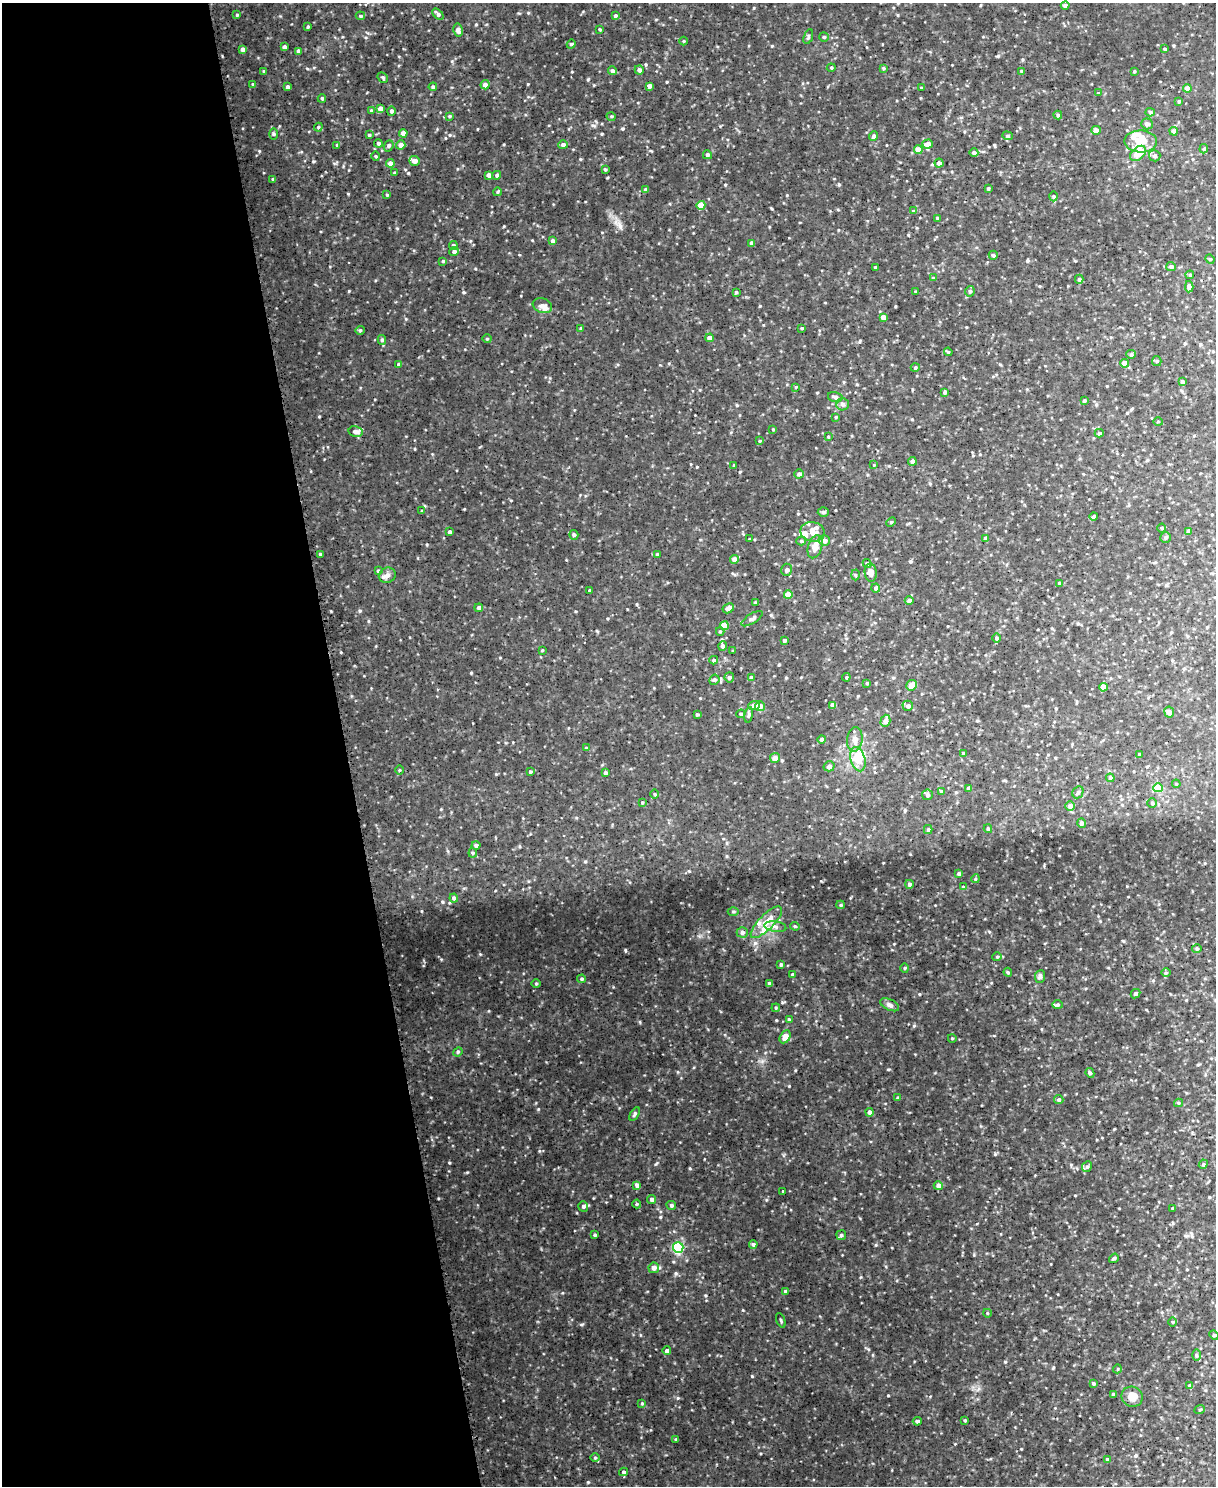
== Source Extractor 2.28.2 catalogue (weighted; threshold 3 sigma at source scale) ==
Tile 5 of 4 x 3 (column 1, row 2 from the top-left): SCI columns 1-1214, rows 1622-3105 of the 4862 x 4845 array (HDU 1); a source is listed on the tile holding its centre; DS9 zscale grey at full resolution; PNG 1218 x 1488 px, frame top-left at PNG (2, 3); each listed source drawn as its Kron ellipse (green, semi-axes under 4 px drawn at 4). Shown black and unused: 28% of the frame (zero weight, under 3 of 5 exposures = <1% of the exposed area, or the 3 px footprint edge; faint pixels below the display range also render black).
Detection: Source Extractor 2.28.2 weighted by HDU 2 'WHT'; one run over the whole footprint, this tile lists its part. Background 0.0819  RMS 0.015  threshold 0.0694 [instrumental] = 3 sigma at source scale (4.5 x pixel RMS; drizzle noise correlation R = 1.50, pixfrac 1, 0.05/0.05 arcsec/px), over >= 5 px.
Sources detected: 289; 1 inside a brighter object's white glare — neither listed nor drawn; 5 inside a brighter listed object's ellipse — not listed separately; the other 283 listed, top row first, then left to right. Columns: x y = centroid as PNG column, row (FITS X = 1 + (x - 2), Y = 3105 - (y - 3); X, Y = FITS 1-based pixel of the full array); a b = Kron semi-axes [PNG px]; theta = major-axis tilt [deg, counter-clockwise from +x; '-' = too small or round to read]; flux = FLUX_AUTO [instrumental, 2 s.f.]
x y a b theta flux
1065 6 4 4 - 6.4
438 14 6 4 -45 3.5
237 15 4 4 - 1.8
360 16 5 4 - 1.9
615 16 4 4 - 2.5
308 26 3 3 - 1.5
600 29 3 2 - 1.4
458 30 6 4 -77 5.1
808 36 8 3 70 2
824 37 5 4 - 2.1
683 41 4 3 - 1.4
571 44 4 3 - 1.6
284 47 4 3 - 4.2
243 49 4 4 - 5
1165 49 3 3 - 1.8
299 51 4 3 - 4.8
831 68 4 4 - 1.7
883 68 3 3 - 1.9
639 70 4 4 - 4.6
264 71 3 3 - 1.4
612 71 4 4 - 3.8
1021 71 4 4 - 1.9
1134 71 3 3 - 1.5
383 77 6 4 -46 2.2
253 84 4 3 - 1.4
485 85 4 4 - 6
649 86 4 4 - 5.7
288 87 4 4 - 3
433 87 4 4 - 2.4
921 88 3 3 - 1.3
1187 88 4 4 - 13
1098 93 4 3 - 1.3
322 98 4 3 - 1.9
1179 101 4 4 - 1.6
380 109 4 4 - 10
371 110 4 3 - 1.3
391 111 4 4 - 3.5
1150 112 4 4 - 2.2
1058 115 4 4 - 2.3
449 116 4 3 - 1.6
611 116 5 3 - 1.3
1147 124 5 5 - 5
318 127 4 4 - 1.7
1096 130 4 4 - 5.3
1174 131 4 4 - 5.8
403 133 4 4 - 9.6
274 134 6 4 -89 1.7
369 135 3 3 - 1.8
874 136 5 4 - 3.2
1007 136 5 4 - 2
1141 141 16 11 -2 22
378 143 4 4 - 2.6
928 144 5 4 - 9.4
337 145 4 3 - 1.4
401 145 4 4 - 7.3
563 145 4 4 - 4.3
389 146 6 4 68 2.2
1204 149 5 4 - 1.9
918 150 4 4 - 12
974 153 4 4 - 3.9
1138 153 9 6 41 25
707 155 4 4 - 3.6
376 156 4 3 - 1.3
1155 156 6 5 - 3.4
415 161 5 5 - 8.4
390 163 4 4 - 9.2
939 163 4 4 - 5.4
605 169 4 3 - 1.6
395 173 4 3 - 1.8
489 175 4 4 - 6.4
497 175 4 4 - 2.5
273 179 4 3 - 1.3
988 188 4 3 - 1.8
646 190 4 4 - 3.7
497 192 4 3 - 1.4
387 195 3 3 - 1.4
1054 196 5 3 - 1.6
701 205 4 4 - 18
913 211 4 4 - 1.1
937 218 3 3 - 1.6
553 241 4 4 - 3.8
751 243 4 3 - 4.7
453 245 4 4 - 2.5
454 252 5 4 - 4
993 255 4 4 - 2.3
1210 259 5 4 - 1.8
443 261 3 3 - 1.4
875 267 3 3 - 1.6
1171 267 5 4 - 4.1
1190 275 4 4 - 1.6
933 278 4 4 - 1.8
1079 279 4 4 - 2.2
1189 287 6 4 86 8.3
970 291 5 5 - 3
736 292 4 3 - 1.5
916 292 3 3 - 1.5
542 306 10 7 -19 6.3
883 317 4 4 - 8.9
581 328 4 2 - 1.2
802 328 3 3 - 1.3
360 330 4 4 - 1.7
709 338 4 4 - 6.4
487 339 4 4 - 1.7
382 340 5 4 - 2.4
948 352 4 3 - 1.6
1131 354 5 4 - 2.2
1157 361 5 4 - 1.8
1124 363 4 4 - 9.7
399 364 3 3 - 3
915 368 4 3 - 1.4
1182 382 4 4 - 3.9
796 387 4 4 - 1.3
945 392 3 3 - 3.2
835 397 7 5 -16 4.3
1084 400 3 3 - 1.9
842 404 6 6 - 4.4
836 417 3 3 - 1.4
1158 422 4 3 - 1.1
773 429 4 2 - 1
356 432 7 5 -13 4.4
1099 433 4 4 - 2.6
828 436 4 2 - 1.2
760 441 4 4 - 1.4
912 461 4 3 - 5.2
874 465 3 3 - 0.98
734 466 4 3 - 2.1
799 474 5 4 - 3.5
422 511 4 3 - 1.7
823 512 5 4 - 2.5
1094 516 4 4 - 2.5
891 522 5 3 - 1.7
1162 528 4 4 - 1.7
1189 531 4 3 - 5
450 532 4 3 - 3.4
813 532 12 9 -12 13
574 535 5 4 - 2.5
1165 538 5 5 - 2.5
749 539 3 2 - 1.1
986 539 4 3 - 4.1
801 541 5 4 - 2.1
824 541 5 5 - 6.5
815 547 12 7 73 14
320 554 3 3 - 1.7
657 555 4 4 - 3.3
735 559 4 4 - 8.4
867 564 4 3 - 2
786 570 6 5 - 3.3
378 571 4 4 - 1.8
871 573 9 6 -86 8.2
387 575 8 7 - 6.5
855 575 5 3 - 1.7
1059 583 4 3 - 1.5
876 588 4 4 - 3.1
589 591 3 3 - 2.2
788 595 4 4 - 17
909 601 4 4 - 5.2
755 603 4 3 - 2.2
479 608 4 4 - 3.4
728 608 6 4 29 5.4
752 619 12 5 32 3.9
724 626 4 4 - 15
720 631 4 4 - 1.6
997 638 4 4 - 2.8
784 640 3 3 - 3.1
723 646 5 4 - 3.9
542 650 3 2 - 1.2
733 651 3 2 - 1.6
714 660 4 4 - 2.2
729 677 5 4 - 2.6
846 677 4 4 - 1.6
751 678 4 4 - 3
714 680 5 5 - 3.5
867 683 4 3 - 1.5
911 685 5 5 - 12
1103 687 4 4 - 12
754 705 6 4 2 6.4
833 705 4 4 - 10
760 706 5 5 - 7.7
908 706 5 5 - 4.5
1169 712 5 5 - 5.2
741 714 4 3 - 1.7
697 715 4 4 - 1.9
749 715 8 4 81 2.4
885 721 6 4 71 7.6
822 739 4 4 - 3
855 740 12 7 83 9.1
586 748 4 3 - 2.1
963 753 3 3 - 2.2
1139 754 4 3 - 1.4
775 758 5 5 - 8.5
858 759 12 7 -75 23
829 766 5 5 - 4.4
399 770 4 3 - 1.4
530 772 3 3 - 2.1
605 773 3 3 - 2.9
1110 778 4 4 - 2.8
1176 784 4 3 - 1.3
969 788 4 4 - 3.4
1158 788 5 4 - 33
941 792 4 4 - 2.6
1078 792 6 5 - 3.1
655 794 5 3 - 1.3
927 795 5 5 - 3.7
642 803 3 3 - 1.5
1152 803 5 4 - 2.3
1070 806 5 5 - 7.2
1082 823 5 4 - 4.5
988 829 4 3 - 2.3
928 830 4 4 - 2.1
476 845 4 4 - 3.2
473 853 4 4 - 1.8
959 874 3 3 - 2.8
975 879 4 3 - 1.4
909 884 4 4 - 3.2
963 887 4 4 - 2.1
454 898 4 4 - 3.1
841 905 4 4 - 1.8
733 911 5 3 - 1.8
766 922 21 7 46 19
795 926 4 4 - 1.7
775 927 11 5 -8 4.9
742 932 5 5 - 4.7
1197 948 5 3 - 1.6
997 957 4 4 - 1.9
781 964 4 3 - 2.2
905 968 4 4 - 1.8
1008 972 4 4 - 1.9
1166 973 4 3 - 1.4
792 974 4 3 - 1.5
1040 976 6 5 - 3.5
582 979 4 3 - 2.4
769 983 4 4 - 1.7
536 984 5 3 - 1.4
1135 994 5 4 - 3.2
890 1005 10 5 -25 4.5
1057 1005 5 4 - 2.4
776 1008 4 3 - 1.5
789 1020 4 3 - 2.7
785 1037 7 5 60 11
952 1038 4 3 - 1.1
458 1052 5 4 - 1.9
1090 1073 5 4 - 2.4
898 1098 3 3 - 3.4
1059 1100 5 4 - 2.6
1179 1103 4 4 - 1.6
870 1112 4 4 - 5.4
635 1114 7 4 57 2.3
1203 1164 5 4 - 1.8
1087 1167 5 4 - 2.7
637 1185 4 4 - 4.8
938 1186 4 4 - 6.8
783 1191 3 2 - 1.1
652 1199 4 4 - 4.1
637 1204 4 4 - 1.8
671 1205 5 4 - 2.5
583 1206 5 5 - 2.8
1172 1208 3 3 - 1.2
595 1235 4 3 - 1.9
841 1235 5 5 - 2.6
753 1244 4 4 - 2.4
678 1248 5 5 - 140
1114 1258 5 3 - 2.1
654 1268 5 5 - 7.8
786 1291 4 4 - 3.1
987 1313 4 3 - 1.2
781 1320 8 2 -69 1.5
1172 1322 4 3 - 1.5
1214 1335 5 4 - 1.8
667 1351 4 4 - 4.2
1196 1355 5 4 - 1.8
1117 1369 4 3 - 1.2
1093 1384 3 3 - 1.8
1190 1385 4 3 - 4.2
1113 1394 3 3 - 2.2
1132 1397 11 10 - 14
642 1403 4 4 - 1.6
1200 1409 5 3 - 1.3
965 1420 3 3 - 1.8
917 1421 4 4 - 2.2
676 1439 4 3 - 2
595 1458 5 3 - 1.6
1107 1459 4 3 - 1.3
623 1472 4 3 - 2.4
Unlisted compact peaks at least as high as the median listed source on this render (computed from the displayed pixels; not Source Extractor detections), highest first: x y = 538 1109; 480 954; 678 1398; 582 1324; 789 1086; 421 911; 656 1164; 676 1273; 349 291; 467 1172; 888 1395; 319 417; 449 1162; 259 151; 743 1310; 588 79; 471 673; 919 994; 1005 1362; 450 135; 888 1069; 995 1154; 539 1151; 821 881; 360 611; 313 161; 667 82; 876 1245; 620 226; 452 61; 528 84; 602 134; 690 1169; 406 319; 772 46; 341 652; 504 226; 839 184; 562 1293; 408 173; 607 178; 580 159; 623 129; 442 902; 476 24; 593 125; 528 13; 861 1277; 760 306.